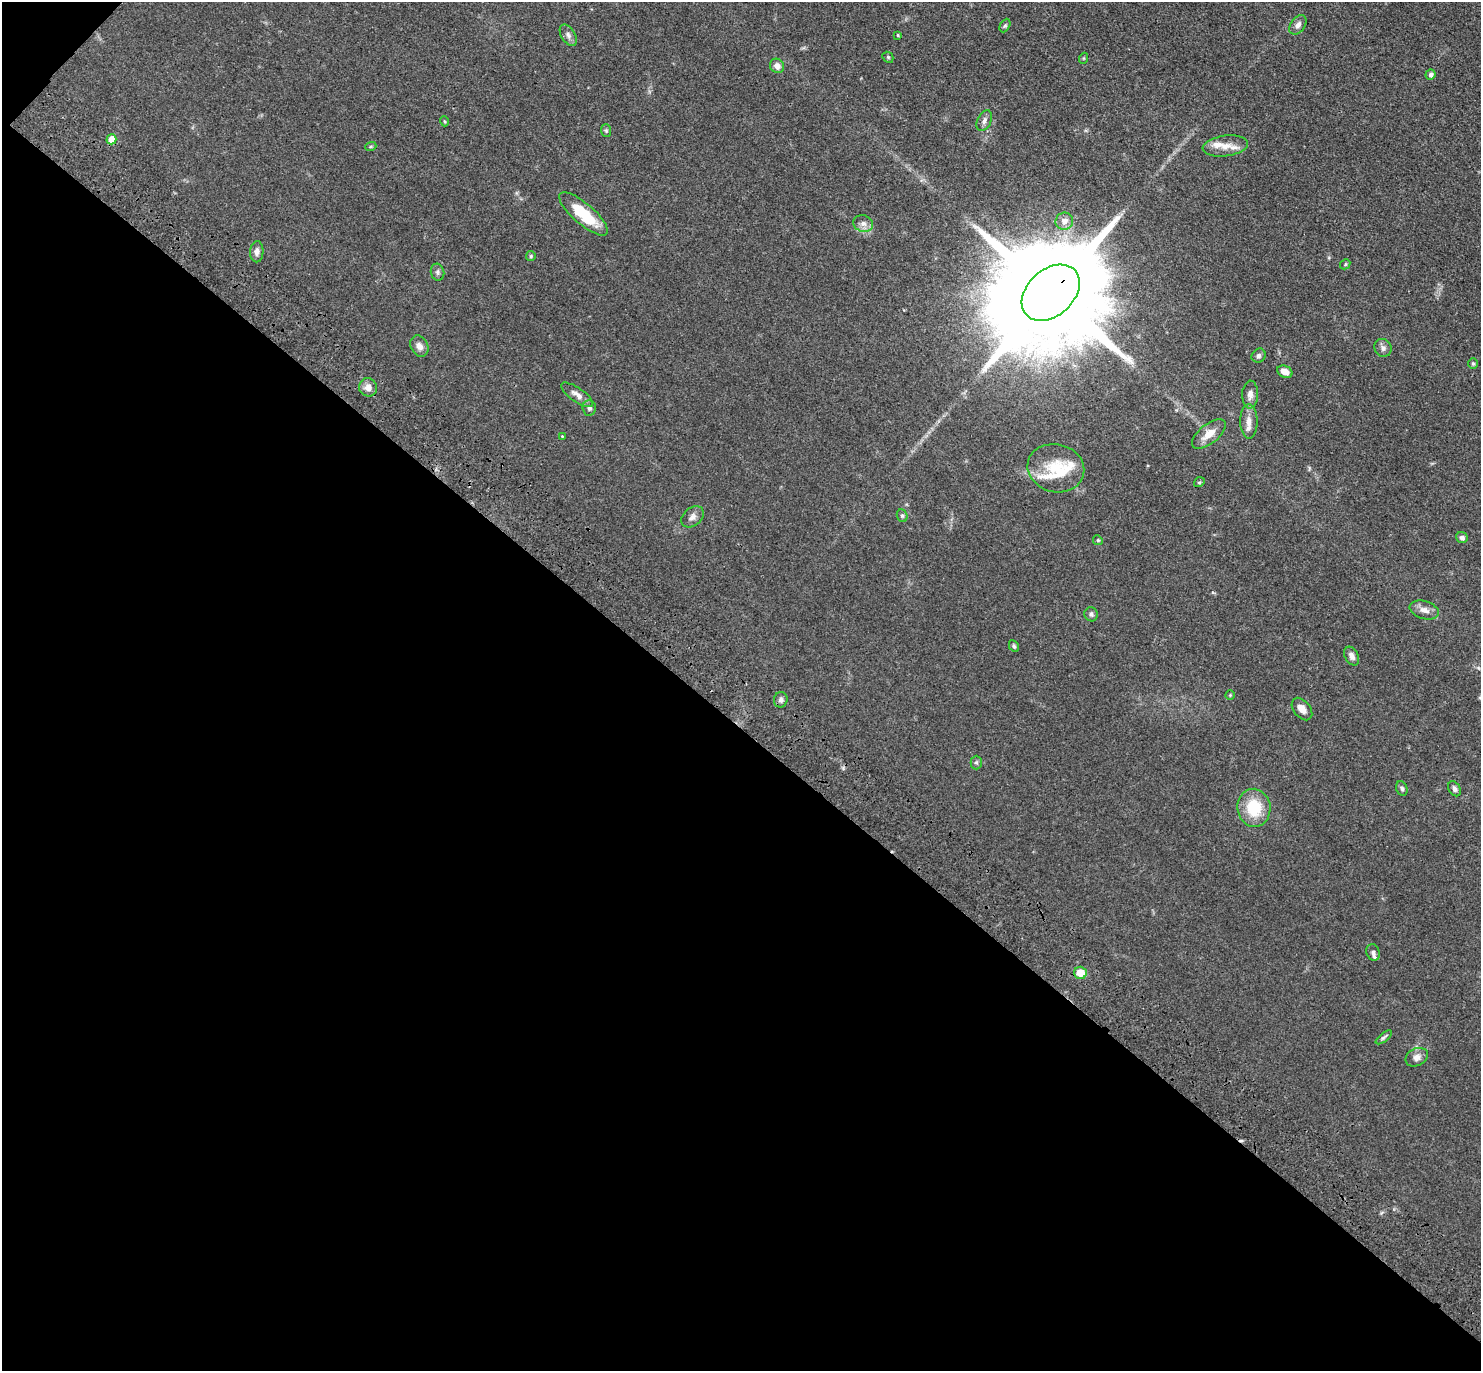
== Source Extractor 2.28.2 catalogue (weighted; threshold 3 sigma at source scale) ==
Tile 9 of 4 x 4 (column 1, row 3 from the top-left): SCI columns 89-1567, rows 1616-2984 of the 6091 x 6109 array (HDU 1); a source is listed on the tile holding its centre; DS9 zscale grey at full resolution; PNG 1483 x 1373 px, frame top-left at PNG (2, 2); each listed source drawn as its Kron ellipse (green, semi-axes under 4 px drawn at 4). Shown black and unused: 47% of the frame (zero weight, under 3 of 4 exposures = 6% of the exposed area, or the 3 px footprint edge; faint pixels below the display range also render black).
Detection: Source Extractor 2.28.2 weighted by HDU 2 'WHT'; one run over the whole footprint, this tile lists its part. Background 0.0386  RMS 0.0045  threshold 0.0203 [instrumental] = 3 sigma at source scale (4.5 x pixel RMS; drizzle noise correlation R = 1.50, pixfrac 1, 0.05/0.05 arcsec/px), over >= 5 px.
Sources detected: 61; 1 cosmic-ray / hot-pixel residue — neither listed nor drawn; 5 inside a brighter listed object's ellipse — not listed separately; the other 55 listed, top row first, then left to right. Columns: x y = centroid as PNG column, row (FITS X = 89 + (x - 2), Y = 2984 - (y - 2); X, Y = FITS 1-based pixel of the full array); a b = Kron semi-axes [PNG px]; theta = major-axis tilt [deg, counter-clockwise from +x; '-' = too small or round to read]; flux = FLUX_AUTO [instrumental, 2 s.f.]
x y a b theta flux
1298 25 11 7 53 2.1
1005 26 7 5 62 0.74
568 35 12 7 -59 1.8
898 35 4 3 - 0.42
888 57 6 5 - 0.58
1084 58 5 3 - 0.4
777 66 7 7 - 2.4
1430 75 5 5 - 1.7
444 121 5 3 - 0.43
984 121 11 6 64 1.9
606 131 6 5 - 0.67
111 139 5 5 - 8.9
371 146 6 3 18 0.54
1225 146 23 10 7 5
584 214 31 10 -41 17
1064 221 9 8 - 2.9
863 224 10 8 -16 2.4
257 252 10 6 87 2.1
531 256 5 4 - 0.59
1345 264 5 4 - 0.57
438 272 8 6 -76 1.2
1051 293 33 23 42 19000
419 346 11 8 -61 2.5
1383 348 9 8 - 2
1259 356 7 6 - 1.2
1473 364 5 4 - 0.57
1285 372 8 5 -24 3.2
368 387 9 9 - 3
577 395 19 7 -35 2.9
1250 395 14 8 88 2.5
589 408 7 7 - 1.3
1249 422 17 8 -89 3.7
1209 434 20 9 39 5.6
562 436 4 3 - 0.35
1056 468 28 24 -13 16
1199 482 5 4 - 0.69
902 516 6 5 - 0.78
692 517 12 9 40 2.3
1462 538 6 5 - 1.5
1098 540 5 4 - 0.54
1424 610 15 9 -17 3.2
1091 614 7 6 - 1.2
1014 646 6 4 -62 0.9
1352 656 10 6 -61 2.1
1230 695 4 4 - 0.45
781 700 8 7 - 1.4
1302 709 13 8 -51 3.2
976 762 7 5 89 0.89
1402 789 7 5 -67 0.99
1455 789 8 5 -59 1.3
1254 808 19 16 -83 16
1373 952 8 6 -70 1.7
1080 973 6 6 - 7.9
1384 1037 10 4 39 0.96
1417 1057 12 8 26 2.5
Overlapping masked pixels (flux is a lower limit): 1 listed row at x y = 1051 293